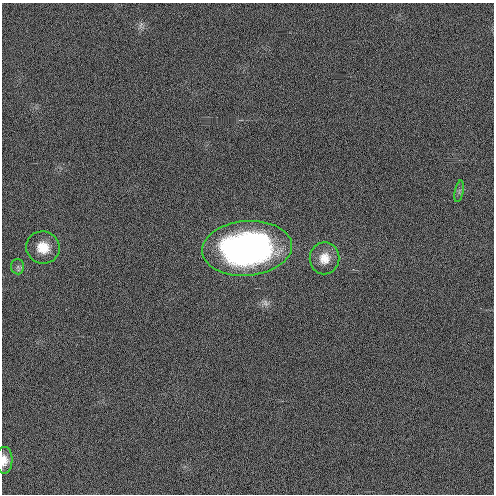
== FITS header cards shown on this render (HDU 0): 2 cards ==
NAXIS1  =                  492 / Axis length
NAXIS2  =                  492 / Axis length

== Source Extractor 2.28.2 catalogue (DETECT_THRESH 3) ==
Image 492 x 492 px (HDU 0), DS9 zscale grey, 1 PNG px = 1 image px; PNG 496 x 496 px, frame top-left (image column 1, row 492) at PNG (2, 3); each listed source drawn as its Kron ellipse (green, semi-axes under 4 px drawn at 4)
Background 0.955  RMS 3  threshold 8.91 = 3 sigma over >= 5 px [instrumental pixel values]
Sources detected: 6; all 6 listed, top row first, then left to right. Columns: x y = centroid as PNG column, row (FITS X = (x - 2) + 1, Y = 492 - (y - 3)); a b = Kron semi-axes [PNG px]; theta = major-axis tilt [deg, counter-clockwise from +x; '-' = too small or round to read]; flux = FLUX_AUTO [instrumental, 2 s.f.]
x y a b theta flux
459 191 11 3 79 440
43 248 17 16 - 4400
247 248 45 27 5 71000
324 258 16 14 79 3000
18 267 7 6 - 660
4 460 13 8 88 1700
At the frame edge (FLAGS 8, measured only in part): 1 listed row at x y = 4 460